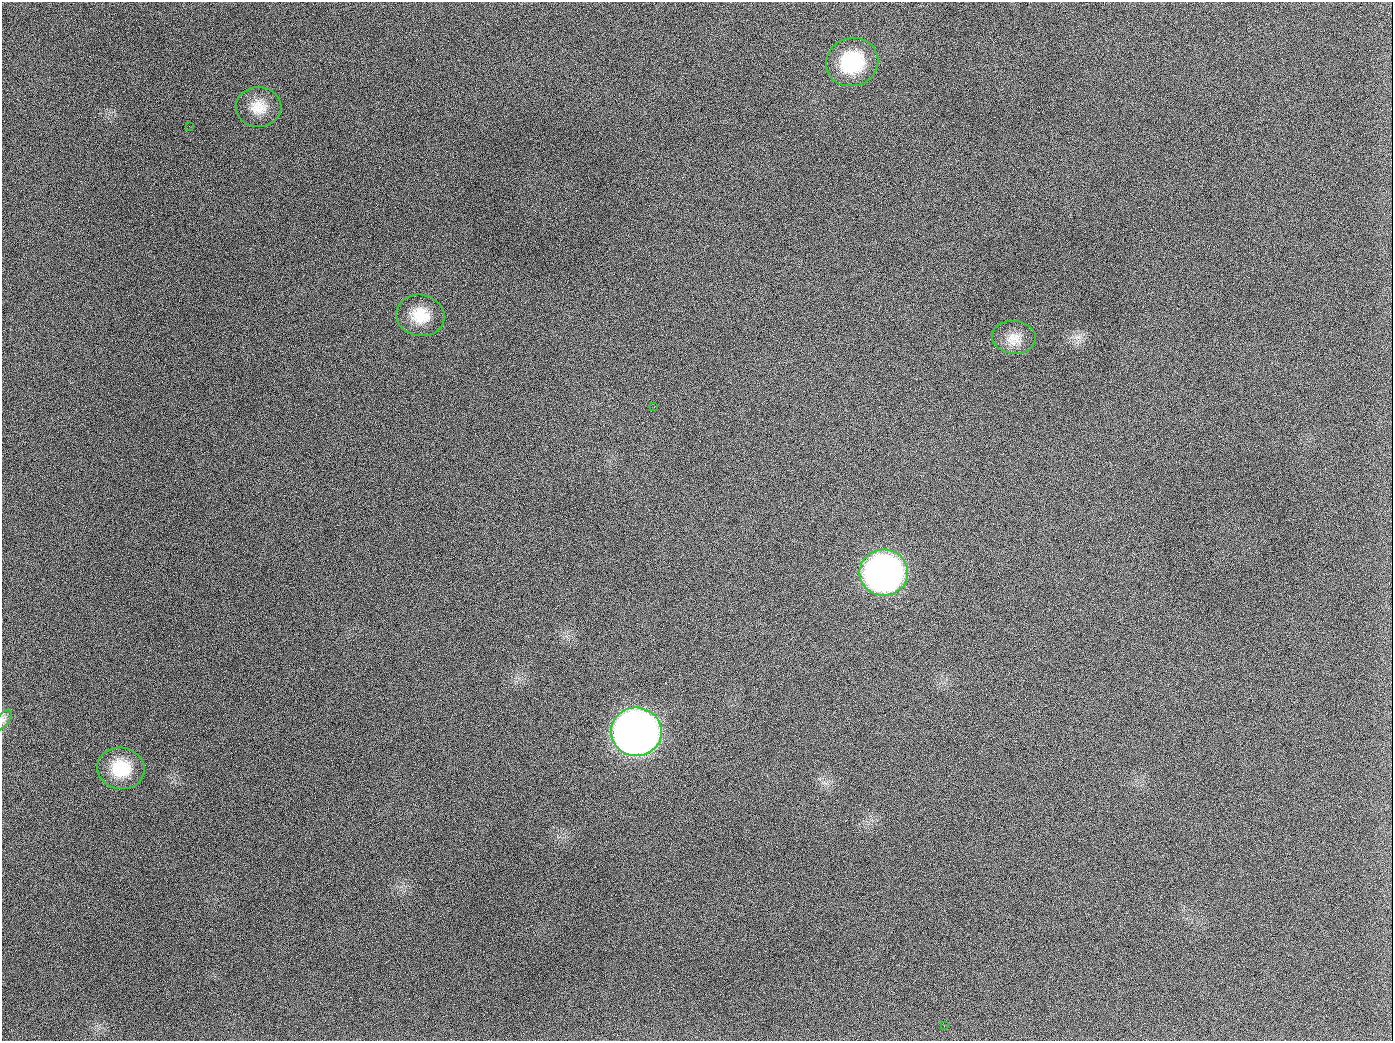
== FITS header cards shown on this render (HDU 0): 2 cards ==
NAXIS1  =                 1391
NAXIS2  =                 1039

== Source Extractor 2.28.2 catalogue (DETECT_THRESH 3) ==
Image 1391 x 1039 px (HDU 0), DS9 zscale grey, 1 PNG px = 1 image px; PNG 1395 x 1043 px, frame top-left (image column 1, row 1039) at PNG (2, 2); each listed source drawn as its Kron ellipse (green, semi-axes under 4 px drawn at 4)
Background 1530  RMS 70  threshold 210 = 3 sigma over >= 5 px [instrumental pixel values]
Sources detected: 11; all 11 listed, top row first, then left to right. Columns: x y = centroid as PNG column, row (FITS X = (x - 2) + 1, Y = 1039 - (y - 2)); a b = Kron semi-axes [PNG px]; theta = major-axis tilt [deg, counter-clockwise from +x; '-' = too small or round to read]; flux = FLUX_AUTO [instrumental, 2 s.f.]
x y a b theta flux
852 62 26 24 19 3.2e+05
258 107 23 20 1 9.8e+04
189 126 3 2 - 5.7e+03
420 315 24 20 -12 1.3e+05
1014 337 22 16 -6 7.3e+04
654 407 3 2 - 3.6e+03
884 572 24 23 - 2.3e+06
4 719 11 6 56 1.7e+04
636 732 25 24 - 5.1e+06
121 768 24 20 -11 1.8e+05
944 1026 2 2 - 3.7e+03
At the frame edge (FLAGS 8, measured only in part): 1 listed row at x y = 4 719